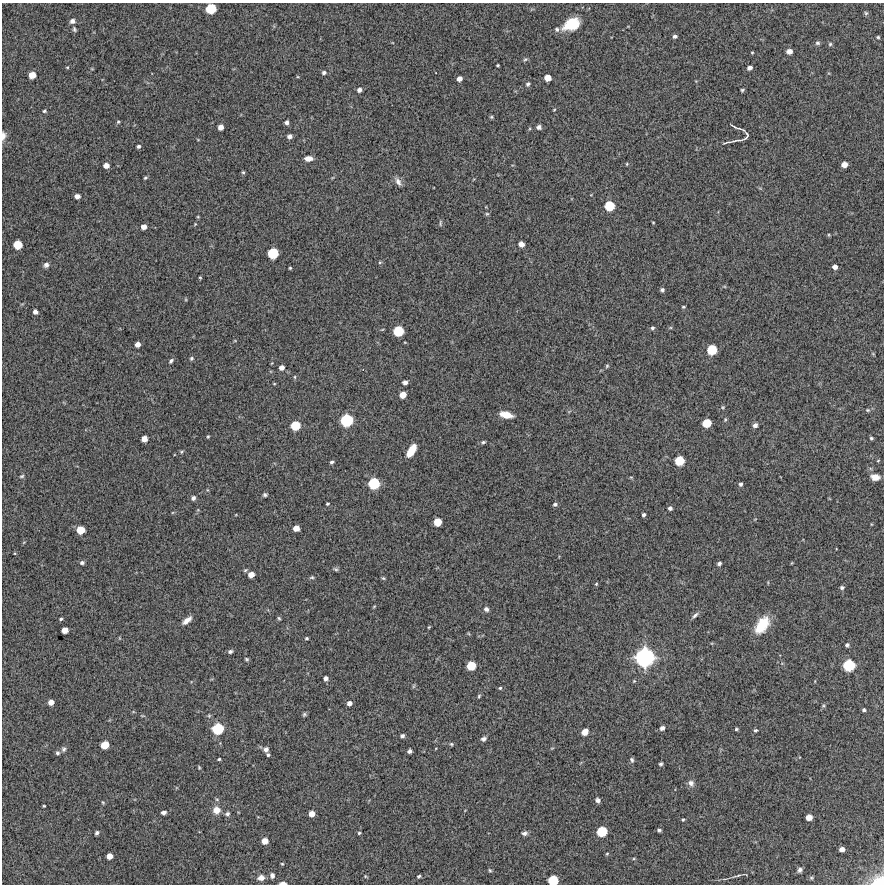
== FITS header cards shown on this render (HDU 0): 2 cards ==
NAXIS1  =                  882 /Length X axis
NAXIS2  =                  882 /Length Y axis

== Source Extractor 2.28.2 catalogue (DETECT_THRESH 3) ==
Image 882 x 882 px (HDU 0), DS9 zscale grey, 1 PNG px = 1 image px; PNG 886 x 886 px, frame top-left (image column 1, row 882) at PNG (2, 3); no overlay
Background 11800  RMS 340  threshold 1020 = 3 sigma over >= 5 px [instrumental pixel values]
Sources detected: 185; all 185 listed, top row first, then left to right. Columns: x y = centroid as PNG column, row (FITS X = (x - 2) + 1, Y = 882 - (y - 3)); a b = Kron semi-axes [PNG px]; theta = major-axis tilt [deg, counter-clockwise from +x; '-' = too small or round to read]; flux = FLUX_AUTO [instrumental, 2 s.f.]
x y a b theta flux
211 9 8 7 - 6.1e+05
866 13 6 5 - 3.9e+04
72 21 5 5 - 8.3e+04
571 24 17 11 26 6.8e+05
74 29 6 4 -72 3.5e+04
557 29 6 6 - 5.0e+04
675 36 5 4 - 4.7e+04
878 37 5 4 - 3.2e+04
817 43 6 6 - 4.9e+04
830 44 5 5 - 3.7e+04
789 51 5 5 - 1.4e+05
752 53 3 3 - 2.0e+04
525 59 6 5 - 3.5e+04
498 65 3 3 - 2.6e+04
67 67 4 3 - 1.8e+04
749 68 5 4 - 8.5e+04
324 72 5 5 - 5.5e+04
32 75 6 5 - 2.4e+05
547 78 6 5 - 2.2e+05
459 79 5 4 - 1.2e+05
528 84 6 5 - 4.3e+04
359 90 5 4 - 8.3e+04
742 90 4 3 - 3.0e+04
554 110 4 3 - 1.8e+04
44 111 4 4 - 3.3e+04
491 117 5 4 - 3.0e+04
118 122 5 4 - 2.8e+04
287 122 5 4 - 7.0e+04
220 127 5 5 - 1.4e+05
539 127 5 5 - 6.4e+04
738 128 10 3 -15 4.9e+04
3 136 10 6 85 1.1e+05
290 136 5 5 - 7.4e+04
746 136 12 6 68 4.7e+04
736 140 20 3 7 8.1e+04
138 146 4 4 - 4.5e+04
308 158 8 5 2 1.7e+05
627 164 4 3 - 2.2e+04
844 165 5 5 - 1.7e+05
106 166 5 4 - 1.5e+05
243 172 5 4 - 2.9e+04
145 178 4 3 - 2.9e+04
398 182 12 6 -59 9.9e+04
77 196 5 4 - 1.2e+05
609 206 8 7 - 5.6e+05
487 214 5 5 - 3.0e+04
198 217 5 3 - 1.9e+04
653 222 4 2 - 1.7e+04
440 223 8 3 90 3.0e+04
195 224 4 3 - 1.9e+04
144 227 5 5 - 1.4e+05
829 235 5 3 - 2.2e+04
521 244 5 5 - 1.5e+05
18 245 7 6 - 4.2e+05
273 253 8 8 - 6.6e+05
380 262 5 3 - 2.3e+04
46 265 7 6 - 7.3e+04
835 267 4 4 - 1.0e+05
290 268 3 3 - 2.2e+04
200 278 4 3 - 2.0e+04
662 290 5 5 - 4.7e+04
683 307 5 3 - 2.5e+04
35 312 4 4 - 8.6e+04
652 328 5 4 - 4.2e+04
398 331 8 7 - 6.2e+05
137 344 5 4 - 1.3e+05
712 350 8 7 - 5.7e+05
191 358 5 5 - 3.7e+04
171 361 7 4 51 4.6e+04
607 366 5 4 - 3.1e+04
282 368 5 4 - 1.1e+05
295 377 5 3 - 2.5e+04
405 382 4 4 - 9.1e+04
274 384 5 3 - 1.9e+04
403 395 6 5 - 2.3e+05
723 407 5 4 - 2.6e+04
868 410 5 4 - 3.0e+04
506 415 12 6 -13 3.2e+05
347 420 10 9 - 9.5e+05
707 423 7 6 - 4.3e+05
755 425 5 5 - 7.7e+04
295 426 8 7 - 5.1e+05
208 437 4 3 - 2.3e+04
871 438 4 4 - 3.1e+04
144 439 5 5 - 1.8e+05
483 442 6 4 11 4.1e+04
411 450 12 6 58 3.9e+05
181 452 5 4 - 2.9e+04
679 461 7 7 - 5.2e+05
332 462 4 4 - 4.9e+04
22 476 6 4 17 3.2e+04
875 477 10 7 -7 1.7e+05
374 483 9 8 - 7.4e+05
740 484 5 5 - 4.5e+04
265 495 5 4 - 4.5e+04
193 498 6 5 - 5.9e+04
327 504 3 3 - 2.6e+04
555 504 5 4 - 4.6e+04
670 508 4 4 - 6.3e+04
644 515 4 3 - 4.9e+04
437 522 6 6 - 3.4e+05
296 528 5 5 - 1.9e+05
81 530 6 6 - 3.4e+05
82 563 5 4 - 5.1e+04
719 563 5 4 - 5.1e+04
336 569 7 4 -26 3.6e+04
245 570 5 4 - 3.1e+04
251 575 5 5 - 1.8e+05
312 577 6 4 5 3.1e+04
383 578 5 4 - 2.7e+04
596 584 5 4 - 2.6e+04
842 587 5 5 - 4.2e+04
486 609 6 6 - 6.4e+04
695 615 9 5 42 6.1e+04
279 618 4 3 - 2.6e+04
61 619 4 3 - 3.2e+04
187 620 12 5 40 1.5e+05
762 625 19 11 55 6.1e+05
429 627 4 3 - 2.0e+04
65 630 5 5 - 2.1e+05
306 638 4 3 - 2.8e+04
847 645 5 4 - 4.9e+04
230 651 5 4 - 4.8e+04
645 657 15 15 - 2.2e+06
247 659 6 4 -28 3.0e+04
849 665 9 9 - 8.2e+05
471 666 7 7 - 4.7e+05
326 678 4 4 - 7.8e+04
414 686 6 4 71 2.7e+04
500 688 4 4 - 2.7e+04
479 696 5 4 - 2.8e+04
51 702 5 5 - 1.5e+05
349 703 5 4 - 1.0e+05
823 706 6 4 44 3.2e+04
864 710 4 3 - 4.0e+04
304 714 6 5 - 3.7e+04
662 728 5 4 - 6.8e+04
218 729 9 9 - 7.5e+05
736 729 4 4 - 3.1e+04
755 730 4 4 - 3.4e+04
585 732 6 5 - 2.1e+05
402 736 4 4 - 4.8e+04
484 739 6 5 - 6.5e+04
451 744 5 4 - 2.8e+04
105 745 6 6 - 3.6e+05
64 749 7 6 - 5.1e+04
266 749 6 5 - 8.6e+04
409 751 4 4 - 6.4e+04
57 753 5 5 - 4.6e+04
268 755 4 3 - 3.5e+04
219 759 3 3 - 2.5e+04
632 760 6 4 -70 4.4e+04
661 764 4 3 - 3.9e+04
199 767 4 3 - 2.3e+04
691 783 8 7 - 9.7e+04
598 800 5 4 - 6.4e+04
103 802 4 3 - 2.3e+04
44 806 3 2 - 2.1e+04
216 810 9 9 - 1.9e+05
164 812 5 4 - 6.2e+04
227 814 6 5 - 4.9e+04
312 814 5 5 - 1.8e+05
809 817 5 5 - 2.0e+05
683 820 4 3 - 2.3e+04
659 830 4 3 - 4.0e+04
602 831 8 7 - 6.0e+05
97 833 4 3 - 5.5e+04
359 833 4 3 - 2.9e+04
525 833 7 5 11 6.7e+04
265 841 5 5 - 2.2e+05
842 849 5 4 - 1.2e+05
607 854 4 4 - 2.2e+04
109 856 5 5 - 1.8e+05
282 864 4 4 - 2.2e+04
490 870 5 4 - 2.9e+04
800 870 7 6 - 6.3e+04
272 876 7 5 -78 7.4e+04
365 876 5 4 - 2.3e+04
419 876 4 3 - 3.8e+04
737 876 15 3 13 5.7e+04
261 878 8 6 13 1.3e+05
811 878 6 5 - 3.3e+04
553 880 7 7 - 5.8e+05
879 881 16 13 3 3.8e+05
283 883 7 3 0 1.0e+05
At the frame edge (FLAGS 8, measured only in part): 4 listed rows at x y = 3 136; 553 880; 879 881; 283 883